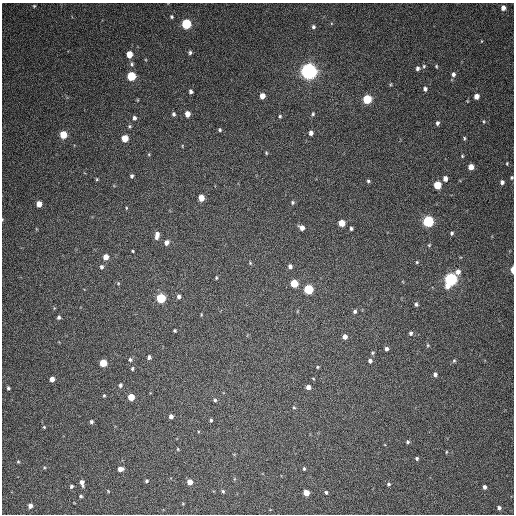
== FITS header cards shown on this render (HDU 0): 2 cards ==
NAXIS1  =                  512 / Axis length
NAXIS2  =                  512 / Axis length

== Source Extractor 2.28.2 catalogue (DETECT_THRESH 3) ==
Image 512 x 512 px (HDU 0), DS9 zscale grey, 1 PNG px = 1 image px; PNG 516 x 516 px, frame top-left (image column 1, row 512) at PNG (2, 3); no overlay
Background 81.3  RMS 9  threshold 26.9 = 3 sigma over >= 5 px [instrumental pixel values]
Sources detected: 123; all 123 listed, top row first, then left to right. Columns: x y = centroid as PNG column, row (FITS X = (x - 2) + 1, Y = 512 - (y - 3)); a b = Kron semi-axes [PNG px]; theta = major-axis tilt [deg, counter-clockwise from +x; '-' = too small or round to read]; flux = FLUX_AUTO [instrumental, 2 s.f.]
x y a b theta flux
34 6 4 4 - 610
503 8 5 4 - 3200
171 17 4 4 - 860
186 24 5 5 - 50000
313 27 6 5 - 1400
481 41 4 2 - 380
190 52 5 4 - 1200
129 54 5 4 - 9100
132 64 7 5 -80 1300
424 66 5 5 - 800
436 66 4 4 - 640
418 68 5 5 - 1700
309 71 6 6 - 380000
453 74 6 5 - 1700
131 76 5 5 - 32000
391 84 5 3 - 570
425 89 5 5 - 1600
191 92 4 4 - 1500
262 96 5 4 - 5200
476 96 4 4 - 4400
367 99 5 5 - 30000
173 114 5 4 - 1200
187 114 5 4 - 5300
313 114 5 4 - 730
280 116 4 3 - 810
134 118 6 5 - 1600
484 121 5 3 - 590
437 123 5 4 - 1400
129 126 5 4 - 820
220 130 5 4 - 870
311 133 4 4 - 2400
63 135 5 5 - 16000
125 138 5 5 - 10000
464 138 5 4 - 730
182 146 5 3 - 440
266 153 4 3 - 630
462 156 4 3 - 620
507 163 3 2 - 560
471 167 5 4 - 5900
132 176 4 4 - 1000
512 177 4 4 - 710
97 179 4 3 - 630
445 179 5 4 - 3500
368 181 4 4 - 910
502 182 5 4 - 1800
437 185 5 5 - 18000
201 198 5 4 - 8500
292 202 5 5 - 990
39 204 5 4 - 6400
126 208 5 3 - 510
428 221 5 5 - 80000
341 223 5 5 - 10000
302 228 5 4 - 3500
351 229 4 3 - 1100
452 233 4 4 - 1100
157 235 8 5 81 3500
166 243 6 5 - 2700
429 245 5 4 - 720
133 251 3 2 - 590
106 257 5 4 - 5800
417 262 4 4 - 720
250 263 6 4 -47 690
290 266 5 4 - 1800
101 267 6 5 - 1400
512 270 5 2 - 5900
458 272 6 5 - 3200
216 278 5 4 - 630
451 279 7 5 65 140000
118 283 5 5 - 710
294 283 5 5 - 18000
308 289 5 5 - 39000
179 296 5 4 - 1700
161 298 5 5 - 41000
416 304 5 4 - 1300
355 311 5 5 - 1200
59 317 5 4 - 1200
174 330 3 3 - 790
411 333 4 4 - 1200
345 337 4 4 - 2800
428 345 5 4 - 690
386 349 4 4 - 1500
372 353 5 4 - 700
149 357 5 4 - 1700
130 359 5 5 - 1200
370 361 4 4 - 1500
454 361 5 4 - 780
103 363 5 5 - 16000
317 367 3 3 - 590
132 369 5 4 - 900
435 374 5 4 - 1900
313 378 4 2 - 450
52 379 4 4 - 4400
120 385 5 4 - 1300
308 387 4 4 - 3100
8 388 3 3 - 890
104 395 4 3 - 710
131 397 5 5 - 11000
215 400 5 4 - 890
294 407 5 4 - 610
171 416 4 4 - 2300
211 420 3 3 - 890
91 422 4 4 - 1100
44 427 4 4 - 640
407 442 4 4 - 1000
178 449 5 3 - 510
446 452 4 2 - 490
417 458 4 3 - 970
18 462 4 3 - 680
120 469 5 4 - 3900
304 469 4 3 - 780
146 481 4 4 - 860
190 482 5 4 - 5400
82 483 7 4 -78 2800
389 484 5 4 - 1000
71 486 4 4 - 1100
484 487 4 4 - 1900
108 491 5 3 - 510
223 491 5 4 - 890
326 492 4 4 - 1000
306 493 5 4 - 7800
81 496 4 3 - 900
30 506 4 4 - 3100
499 508 4 4 - 1600
At the frame edge (FLAGS 8, measured only in part): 2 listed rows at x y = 512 177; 512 270